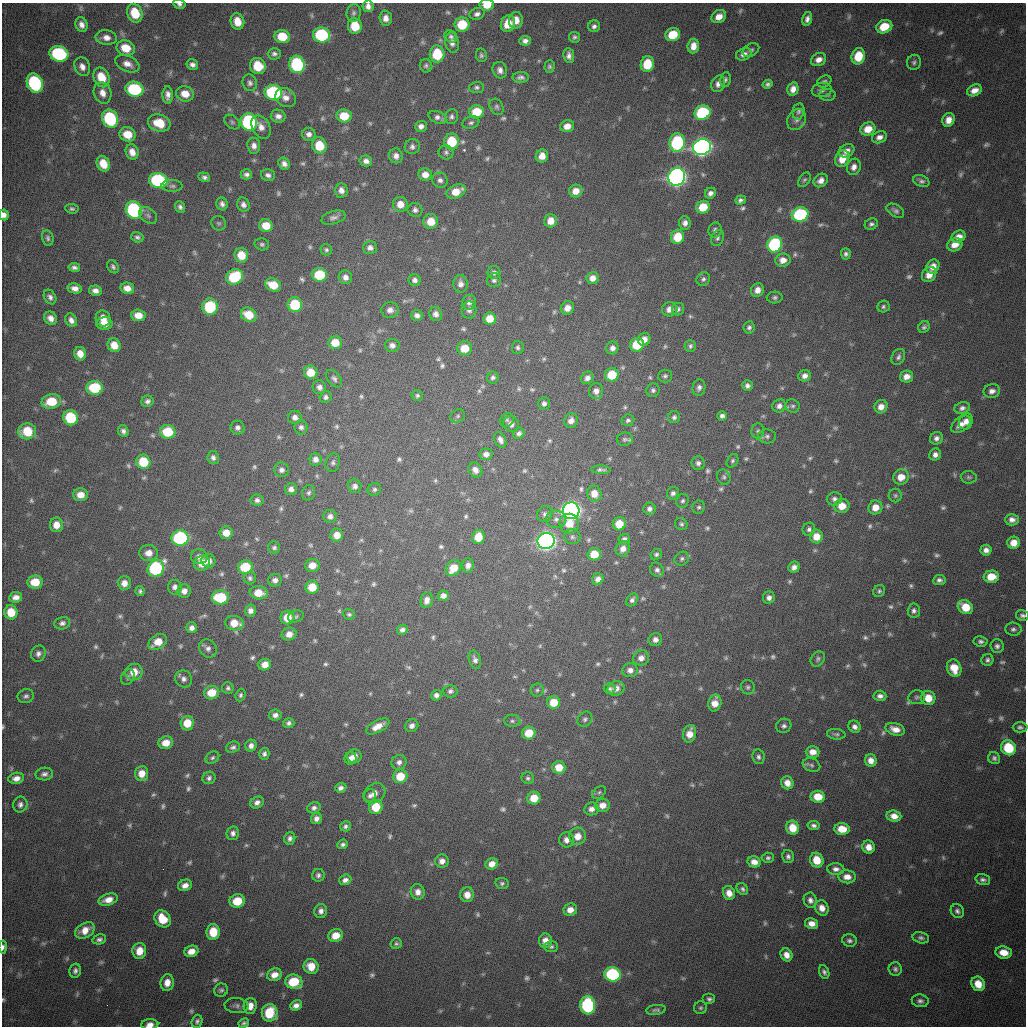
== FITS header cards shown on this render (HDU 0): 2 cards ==
NAXIS1  =                 1024
NAXIS2  =                 1024

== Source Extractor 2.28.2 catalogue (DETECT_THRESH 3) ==
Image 1024 x 1024 px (HDU 0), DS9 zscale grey, 1 PNG px = 1 image px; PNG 1028 x 1028 px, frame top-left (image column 1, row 1024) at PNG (2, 3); each listed source drawn as its Kron ellipse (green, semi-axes under 4 px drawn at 4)
Background 1420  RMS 16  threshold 48.3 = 3 sigma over >= 5 px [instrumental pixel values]
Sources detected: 736; of the 736, the 500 brightest by FLUX_AUTO listed and drawn (236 fainter detections omitted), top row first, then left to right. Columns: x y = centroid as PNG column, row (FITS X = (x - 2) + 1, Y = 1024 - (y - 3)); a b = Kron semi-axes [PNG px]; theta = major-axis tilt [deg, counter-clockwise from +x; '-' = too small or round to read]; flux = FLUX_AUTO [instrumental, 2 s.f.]
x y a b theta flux
179 4 6 4 -9 3300
487 5 7 5 4 17000
368 6 6 5 - 5600
135 13 9 7 -68 33000
354 13 9 7 76 3600
477 14 7 6 - 4500
719 17 7 6 - 11000
386 18 7 6 - 7700
807 19 7 4 76 5100
516 20 8 7 - 12000
237 21 8 6 -74 18000
508 24 8 7 - 21000
82 25 7 6 - 6500
462 25 7 7 - 41000
355 26 8 7 - 28000
594 26 6 6 - 3800
884 27 8 6 25 28000
673 34 7 6 - 32000
322 35 8 7 - 110000
282 36 8 6 -14 31000
451 37 7 5 -41 3100
574 37 5 5 - 2800
106 38 11 7 -5 7800
525 41 5 5 - 4900
452 43 10 6 -78 5900
693 46 7 5 83 11000
126 48 9 7 -19 24000
751 50 9 6 28 3100
59 54 9 7 -17 140000
274 54 6 6 - 3500
437 54 8 7 - 44000
744 54 8 6 23 6300
481 55 7 5 -79 2600
569 56 7 5 -82 5300
858 56 8 6 72 29000
819 60 8 6 28 7300
914 62 7 7 - 2900
127 64 13 7 -23 9100
192 64 6 5 - 4600
297 64 9 8 - 110000
647 64 8 6 80 33000
258 66 8 7 - 34000
426 66 6 6 - 2800
549 66 6 5 - 2600
82 67 10 7 -64 7200
500 70 8 7 - 6000
101 77 10 8 -65 26000
521 77 8 5 -1 4100
725 80 7 5 80 2900
824 81 7 5 24 2800
35 83 10 7 -65 140000
250 83 8 7 - 4200
718 84 8 6 69 6200
768 84 5 4 - 2900
477 87 7 5 1 2800
134 89 9 7 -12 97000
793 89 7 5 78 7700
822 90 10 7 11 4200
974 90 8 5 25 9700
273 92 9 7 -10 150000
103 93 11 8 -72 9900
185 94 9 7 -16 17000
168 95 9 5 -88 6700
827 95 8 6 -2 2400
286 98 11 9 -33 8300
497 107 8 6 -60 2900
798 111 8 6 78 3300
477 112 7 6 - 36000
702 113 8 7 - 120000
278 116 7 6 - 6200
344 116 7 6 - 30000
438 117 9 6 -22 4800
451 117 7 6 - 3300
110 119 9 8 - 100000
797 120 11 9 58 6000
948 120 7 6 - 9600
232 122 9 6 -38 2700
249 122 9 8 - 160000
159 123 11 8 -18 29000
471 123 8 6 18 3200
421 126 6 5 - 5400
567 126 7 6 - 11000
261 127 12 8 -61 8600
868 129 7 6 - 17000
127 134 8 7 - 21000
309 134 7 6 - 5500
879 137 8 5 22 6300
452 142 8 7 - 39000
677 142 9 7 81 120000
319 145 8 7 - 31000
254 146 8 6 -85 6000
412 147 7 7 - 4100
702 147 9 8 - 600000
847 151 8 6 29 7100
132 152 8 6 -70 9700
446 152 7 7 - 3200
396 156 7 6 - 6200
542 156 6 6 - 11000
842 159 9 6 66 19000
366 161 6 5 - 5400
103 164 8 6 -65 20000
284 164 6 5 - 5400
854 167 8 6 71 6800
246 174 6 5 - 3900
425 174 7 6 - 11000
268 175 7 6 - 4500
204 177 6 4 -21 3500
677 177 9 8 - 610000
158 180 9 7 -11 160000
440 180 8 7 - 4600
804 180 8 5 55 2400
821 180 8 6 36 7300
921 181 8 5 -22 3700
172 186 10 6 0 3500
341 190 7 6 - 6000
576 191 7 6 - 12000
456 192 10 6 24 19000
710 193 6 5 - 5100
740 200 5 4 - 3000
222 204 6 5 - 4300
400 204 7 7 - 12000
243 205 7 6 - 4700
180 207 6 5 - 3300
703 207 7 6 - 27000
72 209 6 5 - 2500
134 210 9 8 - 160000
415 210 7 7 - 4000
895 211 9 6 -30 3800
800 214 8 7 - 140000
4 215 5 5 - 6100
148 215 10 7 -39 3900
333 218 12 6 16 4800
431 221 7 7 - 17000
551 221 7 6 - 12000
219 223 8 7 - 2600
685 223 6 6 - 5500
871 224 7 5 24 3200
266 226 7 6 - 21000
715 230 7 6 - 3800
137 237 6 5 - 3100
677 237 7 6 - 28000
959 237 7 5 25 8500
48 238 8 5 -77 3000
717 238 8 6 67 3200
262 244 7 6 - 2700
775 244 8 7 - 140000
955 245 8 6 26 11000
370 248 7 6 - 5700
326 250 6 5 - 2500
846 254 5 5 - 3300
241 255 7 7 - 21000
783 260 8 6 7 9100
74 267 6 4 -9 3800
113 267 7 5 -59 2800
933 267 7 6 - 9500
494 273 6 6 - 3800
319 275 7 7 - 51000
929 275 8 6 53 12000
234 277 9 7 28 68000
345 277 7 6 - 5700
593 278 6 6 - 9000
703 279 7 6 - 3000
415 280 6 6 - 5000
494 280 7 7 - 3400
460 284 9 7 -86 5800
273 285 8 6 -20 24000
75 288 7 5 -9 6900
127 288 7 5 -12 10000
757 290 7 6 - 9100
95 291 6 5 - 6400
50 297 8 5 -58 4100
775 297 8 6 1 2900
469 302 7 7 - 4500
295 305 7 7 - 53000
210 307 8 8 - 68000
883 307 6 6 - 2500
567 308 7 6 - 9800
670 309 8 7 - 9100
678 309 6 6 - 3100
390 310 8 8 - 6400
469 310 8 7 - 4200
436 314 7 6 - 4900
138 315 7 6 - 15000
249 315 8 6 -29 24000
417 315 5 5 - 4800
51 318 7 6 - 7500
103 318 8 7 - 12000
490 318 6 6 - 18000
71 320 7 5 -62 5800
104 324 8 6 -3 14000
749 327 6 5 - 3100
924 327 6 5 - 2900
644 339 6 6 - 8600
335 343 7 6 - 20000
114 345 7 6 - 16000
392 345 7 6 - 5400
637 345 7 6 - 35000
690 346 6 5 - 2800
465 348 7 7 - 19000
518 348 6 6 - 2800
612 348 6 6 - 5800
80 354 7 6 - 12000
898 357 8 6 60 3700
311 372 7 6 - 20000
612 375 7 6 - 35000
665 376 7 6 - 2800
805 376 6 5 - 5800
493 377 6 5 - 3200
906 377 7 6 - 9000
587 378 6 6 - 5700
334 379 10 6 -52 3900
747 386 5 5 - 4100
319 387 7 6 - 5300
95 388 8 7 - 62000
699 388 8 6 79 4100
653 390 7 6 - 3200
596 391 8 7 - 6600
992 391 8 7 - 6200
417 395 6 5 - 2500
326 397 6 6 - 3500
147 401 6 5 - 4000
51 402 10 7 11 33000
544 403 6 5 - 3600
779 406 7 6 - 5800
793 406 7 6 - 2800
881 407 7 6 - 9500
962 408 8 6 16 4400
458 416 7 6 - 2700
722 416 5 4 - 4100
295 417 7 6 - 5500
674 417 6 6 - 3200
71 418 8 7 - 63000
507 420 7 6 - 2900
628 420 6 5 - 3000
571 421 7 6 - 7100
966 421 8 7 - 7800
511 424 8 7 - 6200
961 424 11 6 35 8900
301 427 7 6 - 4000
237 428 7 7 - 4300
27 431 9 8 - 34000
123 431 6 5 - 4000
758 431 7 6 - 2600
168 432 8 7 - 39000
519 433 6 5 - 4000
767 436 9 7 -3 3700
936 438 7 6 - 4600
625 439 8 6 6 3300
500 440 8 5 -64 5500
486 454 6 6 - 5700
935 455 6 5 - 5300
213 458 6 6 - 4100
315 459 6 6 - 6000
732 461 7 5 59 2400
143 462 7 7 - 40000
333 463 9 7 73 3600
698 463 7 6 - 4000
281 470 7 7 - 4700
475 470 8 6 -54 5800
601 470 9 4 -1 3400
724 477 8 6 -65 2700
901 477 8 7 - 14000
969 477 8 6 -6 2600
355 486 7 6 - 4900
291 489 6 6 - 6000
374 489 7 6 - 3000
309 493 8 6 66 3000
673 493 6 6 - 3900
594 494 8 7 - 13000
80 495 7 6 - 12000
895 495 7 6 - 2500
834 499 7 6 - 4200
257 500 6 5 - 4000
683 501 7 6 - 2900
842 506 7 7 - 15000
699 507 6 6 - 2500
875 507 7 7 - 13000
649 509 6 6 - 4000
571 511 8 8 - 660000
545 514 8 7 - 3900
330 516 6 6 - 4800
556 519 10 8 -5 6000
1012 520 7 6 - 5900
569 524 10 9 - 19000
619 524 6 6 - 22000
681 524 6 5 - 2500
56 525 7 6 - 12000
809 529 7 6 - 3600
226 533 6 6 - 14000
337 535 6 6 - 12000
816 536 7 6 - 16000
478 537 7 6 - 19000
572 537 8 7 - 3800
180 538 8 7 - 150000
624 539 6 5 - 3800
546 541 8 8 - 680000
1014 543 6 6 - 12000
274 547 6 6 - 3000
623 549 8 7 - 7100
986 550 5 5 - 5700
148 553 9 8 - 11000
594 554 6 6 - 23000
656 554 6 5 - 2800
199 557 8 7 - 6600
682 559 7 6 - 2900
208 561 7 6 - 7700
202 563 8 7 - 17000
312 565 7 6 - 13000
468 565 7 5 84 5900
245 567 7 7 - 46000
794 567 6 5 - 5600
156 568 9 7 47 150000
453 568 8 6 48 20000
657 570 7 6 - 4200
991 577 8 6 2 23000
250 578 6 6 - 3100
598 579 6 5 - 6400
275 580 7 6 - 5500
939 580 6 5 - 3900
35 582 8 6 8 23000
124 583 7 6 - 9700
175 587 7 6 - 5500
312 587 7 6 - 22000
140 591 5 4 - 2500
184 591 7 6 - 7300
879 591 6 5 - 2500
259 593 9 6 -5 19000
443 596 5 5 - 5800
16 597 6 5 - 6600
221 597 8 7 - 56000
769 598 6 6 - 4800
427 600 8 6 80 6300
632 600 7 5 52 3900
965 607 8 6 -35 24000
250 611 6 5 - 5800
914 611 7 6 - 3900
11 612 7 6 - 23000
349 614 6 5 - 2400
1022 615 6 5 - 3300
296 616 8 6 20 2400
287 617 7 6 - 23000
62 623 8 6 11 4200
234 623 9 7 -10 19000
192 628 5 5 - 5300
1013 629 8 6 -6 3400
402 630 5 5 - 4500
289 634 7 6 - 8700
655 640 7 6 - 5500
981 641 7 5 -8 3200
158 642 10 6 33 19000
997 646 7 6 - 3600
208 648 10 8 -48 5400
38 654 8 7 - 4900
641 658 8 7 - 7600
818 659 8 6 52 3000
475 660 9 6 -73 4900
987 660 6 6 - 3100
265 664 6 5 - 11000
954 668 9 7 -71 20000
630 670 8 7 - 6200
134 672 9 8 - 19000
128 677 8 6 64 2900
184 679 9 8 - 5300
748 687 7 6 - 2800
228 688 6 5 - 2500
610 688 6 5 - 2600
616 688 8 7 - 8000
537 690 6 6 - 2500
450 691 7 6 - 3400
212 693 7 6 - 23000
241 695 6 5 - 2500
436 695 5 5 - 4600
26 696 8 6 19 3700
880 696 6 5 - 4800
917 697 8 7 - 2700
928 698 7 7 - 17000
554 702 6 6 - 24000
715 703 8 6 77 13000
275 715 6 5 - 5200
585 719 8 6 47 3200
512 721 8 6 -3 3000
187 723 7 6 - 23000
289 723 6 5 - 3500
378 726 13 6 28 13000
412 726 7 6 - 5400
784 726 8 7 - 3800
855 727 6 5 - 4800
1020 727 7 5 0 3100
895 729 10 6 -17 10000
529 733 7 6 - 24000
690 734 9 6 78 13000
836 734 9 5 -7 2700
166 743 7 6 - 14000
251 746 6 5 - 5400
233 747 7 5 23 3300
1008 748 8 7 - 48000
813 752 7 6 - 10000
264 754 6 5 - 3700
354 756 7 7 - 7900
758 757 7 6 - 3400
212 758 7 5 34 2500
351 758 6 6 - 5600
994 758 6 6 - 3100
871 760 6 6 - 8000
399 762 7 7 - 5700
811 765 9 6 -22 3300
559 767 6 6 - 20000
142 773 7 6 - 15000
44 774 9 6 3 4900
400 776 7 6 - 27000
16 778 8 5 9 7500
209 778 6 6 - 3500
528 778 6 5 - 2600
787 783 7 6 - 10000
341 788 6 5 - 4700
599 792 8 5 38 2500
374 793 12 9 37 9100
370 795 6 5 - 3900
818 797 7 6 - 21000
534 798 6 6 - 19000
257 802 7 5 31 5200
20 804 8 7 - 4600
602 805 7 6 - 11000
376 807 7 7 - 28000
314 808 6 5 - 4100
591 809 7 6 - 6300
894 816 7 5 -7 9700
316 818 6 5 - 4900
814 825 6 4 -10 3400
345 826 5 5 - 3100
793 828 7 6 - 21000
842 829 7 6 - 22000
233 833 7 6 - 4700
578 836 8 8 - 12000
290 838 6 5 - 3900
566 840 7 7 - 6500
343 844 5 5 - 3100
868 847 6 6 - 10000
788 857 6 5 - 3600
768 858 6 5 - 2700
817 860 7 6 - 23000
442 861 6 6 - 7100
754 862 7 5 -13 9400
492 864 6 5 - 10000
836 869 8 6 -5 5100
318 875 6 6 - 3200
847 877 8 6 -6 9900
345 880 6 5 - 4800
983 880 7 5 -16 3800
502 883 6 5 - 2600
185 885 7 5 21 7500
742 889 6 5 - 2700
418 892 7 7 - 7800
729 893 7 6 - 10000
467 895 7 7 - 11000
108 900 10 5 17 11000
810 900 8 6 -72 5100
237 901 7 6 - 26000
822 908 8 6 -62 9500
570 910 7 6 - 10000
321 911 7 6 - 5300
957 911 7 6 - 3700
163 919 9 7 -53 23000
812 923 6 5 - 8600
85 930 10 7 30 13000
213 932 8 6 89 26000
336 935 7 6 - 17000
921 938 8 5 -12 3200
99 939 7 5 14 3400
849 940 7 6 - 3600
545 941 7 6 - 10000
396 944 6 5 - 2500
3 947 6 4 86 3700
551 947 7 5 -1 2700
139 951 8 7 - 16000
191 951 7 5 22 11000
1004 952 8 6 -8 15000
786 955 7 5 -59 8800
311 966 8 7 - 19000
895 969 7 6 - 3300
75 971 7 5 77 4000
824 972 7 5 -68 3300
613 974 8 7 - 140000
274 975 7 6 - 10000
294 982 8 7 - 43000
167 983 8 6 81 11000
978 984 7 6 - 16000
221 990 7 6 - 2900
709 999 6 5 - 3100
920 1001 8 6 -9 3900
296 1005 6 5 - 5700
588 1005 9 7 -85 140000
236 1006 12 7 -5 4400
250 1006 8 6 85 11000
700 1008 6 6 - 2500
656 1010 10 5 8 3200
270 1013 9 8 - 44000
197 1021 7 5 71 3100
244 1023 5 4 - 2600
150 1024 8 5 3 7200
At the frame edge (FLAGS 8, measured only in part): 7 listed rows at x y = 179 4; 487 5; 368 6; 4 215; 1022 615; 3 947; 150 1024
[236 fainter detections neither listed nor drawn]